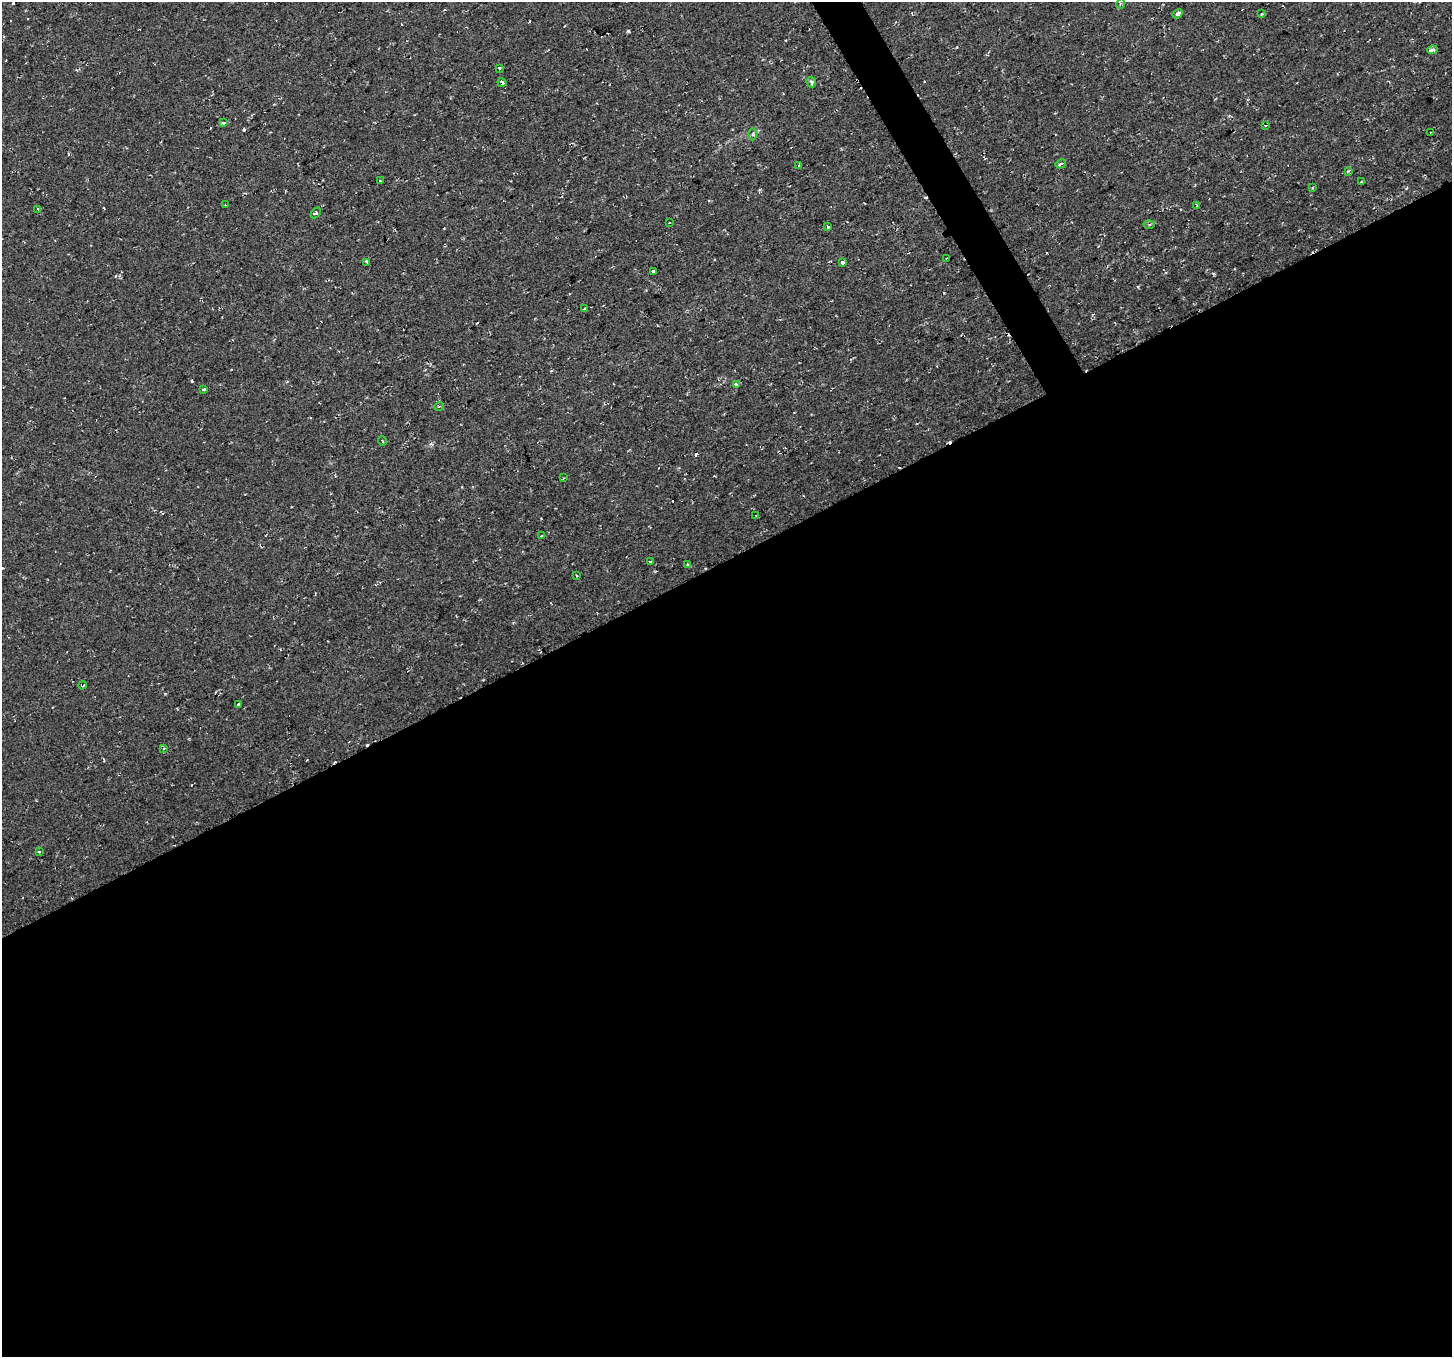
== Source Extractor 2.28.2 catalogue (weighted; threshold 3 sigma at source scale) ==
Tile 15 of 4 x 4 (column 3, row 4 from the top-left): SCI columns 2902-4351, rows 105-1459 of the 5801 x 5689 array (HDU 1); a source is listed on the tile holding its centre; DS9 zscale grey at full resolution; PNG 1454 x 1359 px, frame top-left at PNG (2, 2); each listed source drawn as its Kron ellipse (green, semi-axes under 4 px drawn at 4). Shown black and unused: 60% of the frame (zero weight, under 2 of 3 exposures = <1% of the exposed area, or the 3 px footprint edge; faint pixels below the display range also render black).
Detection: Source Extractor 2.28.2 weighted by HDU 2 'WHT'; one run over the whole footprint, this tile lists its part. Background 0.0286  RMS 0.0084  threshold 0.0376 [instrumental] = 3 sigma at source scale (4.5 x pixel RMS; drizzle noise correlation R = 1.50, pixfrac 1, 0.0396/0.0396 arcsec/px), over >= 5 px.
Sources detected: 60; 17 cosmic-ray / hot-pixel residue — neither listed nor drawn; the other 43 listed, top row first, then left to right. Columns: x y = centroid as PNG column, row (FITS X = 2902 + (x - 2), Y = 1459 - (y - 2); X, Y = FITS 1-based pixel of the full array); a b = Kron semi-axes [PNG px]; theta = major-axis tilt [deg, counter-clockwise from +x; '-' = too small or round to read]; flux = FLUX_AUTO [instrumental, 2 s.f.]
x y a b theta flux
1120 4 5 3 - 0.87
1178 14 5 3 - 5.7
1262 14 3 3 - 1
1432 50 5 3 - 4.2
499 68 3 3 - 2.7
811 82 5 4 - 3.1
502 83 5 3 - 32
224 123 4 3 - 7.2
1266 125 3 3 - 3.3
1430 133 3 2 - 0.74
753 134 6 4 89 1.4
1061 164 5 3 - 7.6
799 165 3 2 - 1.6
1348 171 4 4 - 0.88
380 181 3 3 - 2.8
1361 182 3 3 - 0.83
1313 188 4 3 - 0.87
225 205 2 2 - 0.59
1197 206 4 3 - 0.82
38 209 3 3 - 0.92
316 213 6 3 47 1.4
669 223 3 2 - 0.56
1149 224 5 3 - 0.95
828 226 3 3 - 3.5
946 258 2 2 - 0.77
367 262 4 3 - 4.5
842 263 3 3 - 11
653 271 4 3 - 3.2
585 309 3 3 - 4.5
736 384 4 3 - 2.5
203 389 3 3 - 7.6
439 406 5 3 - 0.75
382 441 5 3 - 0.67
563 478 3 2 - 0.71
756 515 4 3 - 0.69
541 536 3 3 - 1.1
650 562 3 3 - 3.6
688 564 4 2 - 0.68
576 576 3 3 - 1.5
82 685 4 3 - 2.4
239 704 4 3 - 4.7
163 748 3 3 - 2.3
39 852 3 3 - 2.4
Overlapping masked pixels (flux is a lower limit): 2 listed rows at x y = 502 83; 82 685
Unlisted compact peaks at least as high as the median listed source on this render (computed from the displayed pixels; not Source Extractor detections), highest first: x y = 628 31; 192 381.